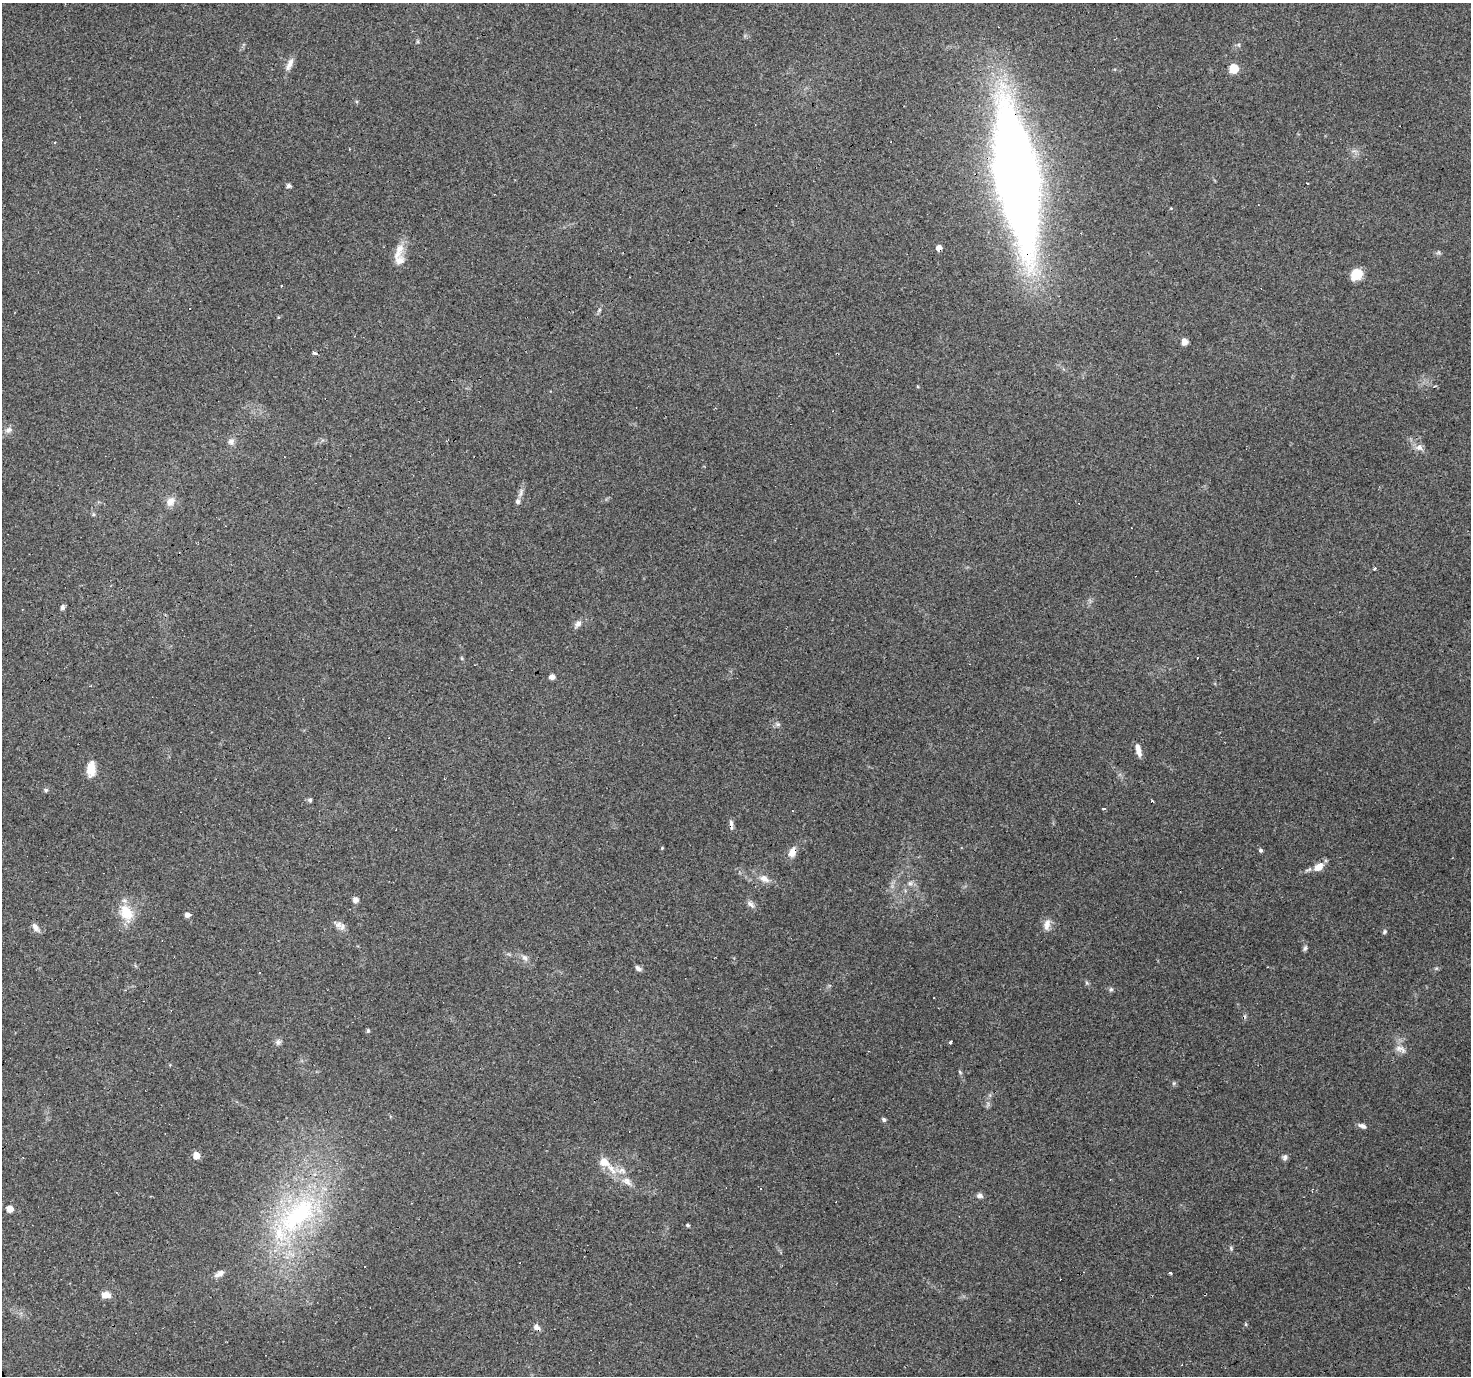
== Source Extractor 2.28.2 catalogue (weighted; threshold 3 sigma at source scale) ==
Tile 7 of 4 x 4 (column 3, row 2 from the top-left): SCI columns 2938-4406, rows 2923-4296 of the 5874 x 5782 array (HDU 1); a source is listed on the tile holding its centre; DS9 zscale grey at full resolution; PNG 1473 x 1378 px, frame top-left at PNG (2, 3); no overlay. Shown black and unused: <1% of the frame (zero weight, under 3 of 4 exposures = <1% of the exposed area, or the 3 px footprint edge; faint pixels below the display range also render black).
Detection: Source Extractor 2.28.2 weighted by HDU 2 'WHT'; one run over the whole footprint, this tile lists its part. Background 0.256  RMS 0.0082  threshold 0.0369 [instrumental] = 3 sigma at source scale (4.5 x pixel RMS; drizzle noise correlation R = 1.50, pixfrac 1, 0.0396/0.0396 arcsec/px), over >= 5 px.
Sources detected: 93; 15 cosmic-ray / hot-pixel residue — not listed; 5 inside a brighter listed object's ellipse — not listed separately; the other 73 listed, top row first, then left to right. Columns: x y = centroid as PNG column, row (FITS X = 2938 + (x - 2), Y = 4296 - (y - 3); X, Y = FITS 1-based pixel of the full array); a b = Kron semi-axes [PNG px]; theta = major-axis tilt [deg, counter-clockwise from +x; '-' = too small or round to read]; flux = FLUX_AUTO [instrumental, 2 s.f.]
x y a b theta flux
290 64 20 7 66 5.6
1233 68 5 5 - 35
1016 176 95 25 -81 1400
288 186 5 4 - 2.7
1171 208 5 3 - 0.62
939 248 5 4 - 7.4
399 251 28 9 68 10
1438 252 6 5 - 1.4
1356 274 12 10 46 14
599 310 8 4 54 1.6
1184 342 5 5 - 7.3
314 353 5 4 - 1.8
9 430 11 7 22 3.7
231 441 8 8 - 3.9
1419 447 9 9 - 4.3
521 492 14 5 69 3.8
170 501 12 10 43 6.3
93 514 6 3 -72 1.1
1375 569 3 3 - 3
63 607 6 6 - 2.1
578 623 9 7 29 3.8
461 658 6 4 -70 0.96
552 677 6 5 - 3.3
778 724 7 6 - 1.8
1138 750 14 5 -77 6.7
91 769 17 9 86 12
46 790 6 5 - 1.5
310 800 5 4 - 1.4
1103 808 3 3 - 5
731 823 9 5 -81 2.5
662 848 3 3 - 0.88
1260 850 5 4 - 1.7
792 852 12 8 70 7.2
1319 867 13 9 35 8.8
764 879 13 8 -31 6.2
910 883 6 6 - 2.4
355 900 5 5 - 4.9
751 904 12 7 -39 3.3
126 913 25 16 -65 19
187 915 6 5 - 3.8
338 924 12 8 -9 4.6
1047 925 16 9 81 5.8
35 927 14 7 -53 4.2
1384 932 6 5 - 1.4
1305 948 9 5 74 1.8
525 958 11 7 -56 3.4
638 968 8 5 -40 2.7
1436 968 6 4 -17 1
1087 983 6 4 -46 1.3
1111 989 7 5 74 1.6
368 1031 5 4 - 1.3
278 1042 9 7 38 2.5
951 1042 3 3 - 5.4
1400 1049 17 8 -27 5.6
959 1072 5 4 - 1.5
1174 1083 6 4 72 1.1
884 1120 5 4 - 1.9
1362 1126 11 5 -20 3.2
196 1155 5 5 - 9.9
1285 1157 8 7 - 2.5
611 1169 23 8 -49 12
627 1181 14 9 -49 6.2
760 1188 3 3 - 0.75
979 1196 7 6 - 3.2
10 1209 5 5 - 9
297 1215 73 36 42 140
687 1225 5 4 - 1.3
1231 1248 7 4 -72 1.2
1171 1273 4 3 - 1
219 1274 13 7 28 5.1
106 1295 10 7 -7 6.9
1246 1324 6 3 -89 0.84
536 1327 8 7 - 3.6
Overlapping masked pixels (flux is a lower limit): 3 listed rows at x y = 1016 176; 939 248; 792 852
Isophote crosses this tile's border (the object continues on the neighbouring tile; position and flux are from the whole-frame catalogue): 1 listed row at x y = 1016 176